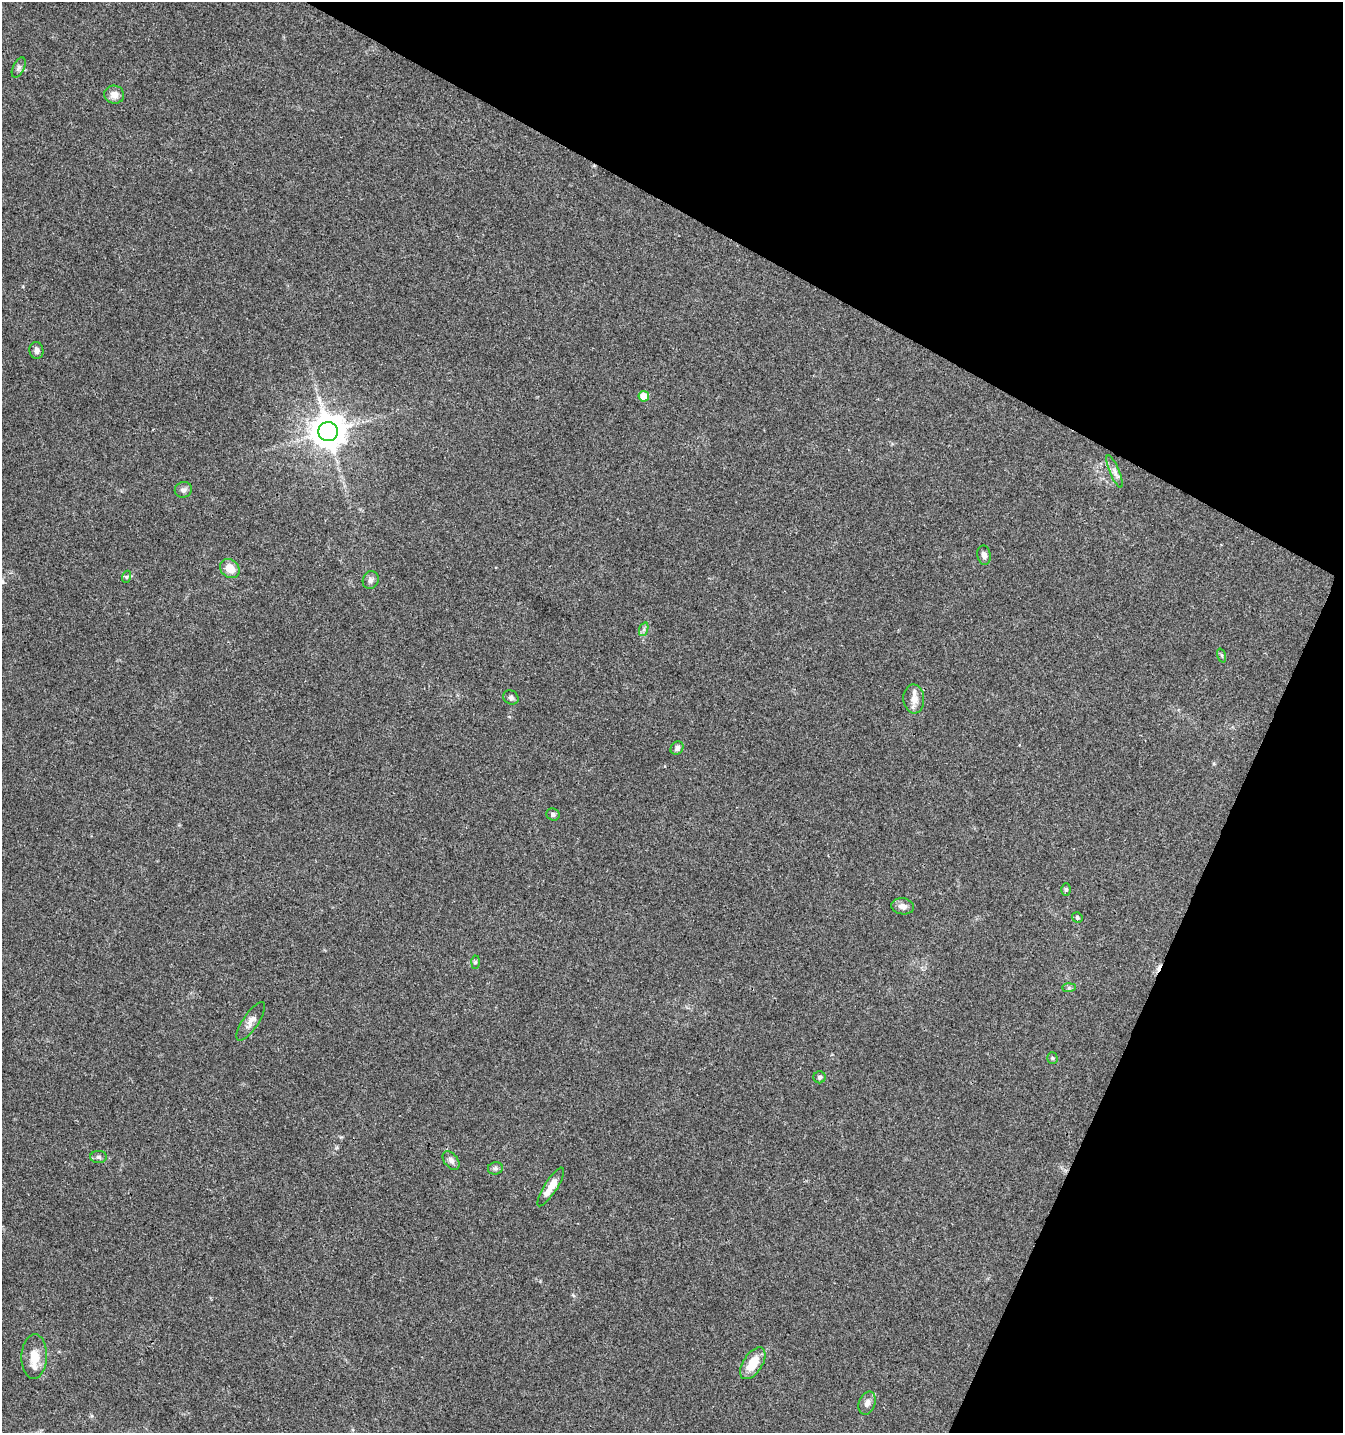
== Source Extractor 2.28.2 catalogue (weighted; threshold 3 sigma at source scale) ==
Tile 8 of 4 x 4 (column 4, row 2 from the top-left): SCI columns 4224-5564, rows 2868-4298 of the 5831 x 5728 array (HDU 1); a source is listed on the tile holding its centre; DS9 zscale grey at full resolution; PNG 1345 x 1435 px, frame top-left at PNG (2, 2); each listed source drawn as its Kron ellipse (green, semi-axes under 4 px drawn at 4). Shown black and unused: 25% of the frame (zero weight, under 3 of 4 exposures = <1% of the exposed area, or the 3 px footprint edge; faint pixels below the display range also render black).
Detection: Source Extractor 2.28.2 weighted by HDU 2 'WHT'; one run over the whole footprint, this tile lists its part. Background 0.0442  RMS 0.0035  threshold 0.0156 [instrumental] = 3 sigma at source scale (4.5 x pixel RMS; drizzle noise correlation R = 1.50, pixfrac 1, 0.0396/0.0396 arcsec/px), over >= 5 px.
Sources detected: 35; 1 cosmic-ray / hot-pixel residue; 1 long thin detection or spike segment (spike, bleed or trail) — neither listed nor drawn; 1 inside a brighter listed object's ellipse — not listed separately; the other 32 listed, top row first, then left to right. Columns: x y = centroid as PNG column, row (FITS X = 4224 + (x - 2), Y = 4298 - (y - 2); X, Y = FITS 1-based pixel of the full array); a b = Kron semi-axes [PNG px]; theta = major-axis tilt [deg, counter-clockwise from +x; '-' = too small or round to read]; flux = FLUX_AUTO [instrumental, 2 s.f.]
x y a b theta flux
19 68 11 5 66 1
114 95 10 9 - 2.5
36 350 8 7 - 1.4
644 396 5 5 - 4.7
328 432 10 9 - 780
1115 471 17 4 -68 1.5
183 490 9 7 20 1.3
984 555 10 6 -78 1.7
230 569 10 8 -42 4.3
126 577 6 4 71 0.44
371 580 9 7 62 1.4
644 629 7 4 72 0.78
1222 656 7 3 -71 0.5
511 697 8 6 -31 1
914 699 14 10 -87 3.3
677 748 7 6 - 1.1
553 814 7 6 - 0.94
1066 890 6 5 - 0.57
903 906 11 8 -9 2.1
1077 917 5 5 - 0.63
475 962 6 4 88 0.49
1069 988 7 4 1 0.58
251 1021 23 8 56 2.4
1052 1058 5 5 - 0.51
819 1077 6 6 - 0.69
98 1157 8 6 -1 0.97
451 1160 10 6 -51 1.4
495 1168 7 6 - 0.92
551 1187 22 6 57 3.8
34 1357 22 12 88 5.4
753 1363 18 9 57 6.9
867 1403 12 8 69 1.9